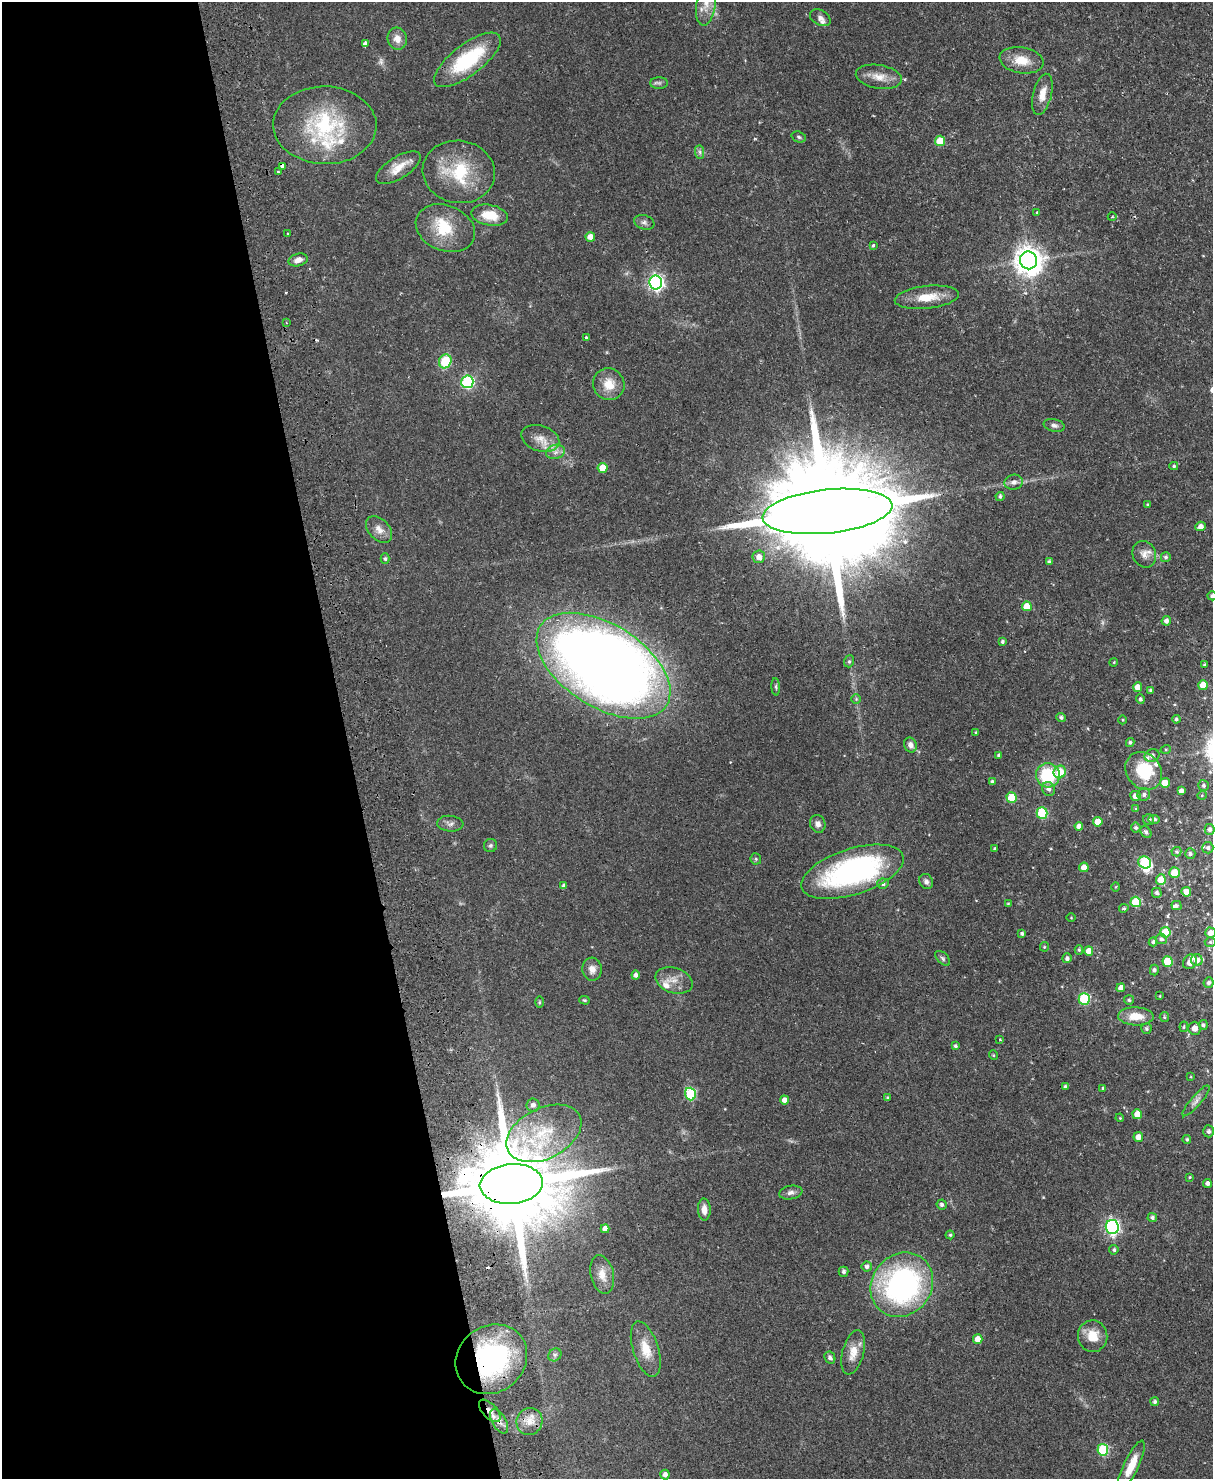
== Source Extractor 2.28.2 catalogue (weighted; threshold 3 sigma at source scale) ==
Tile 5 of 4 x 3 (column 1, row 2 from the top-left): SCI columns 57-1267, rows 1742-3218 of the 4958 x 4848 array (HDU 1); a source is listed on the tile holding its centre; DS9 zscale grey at full resolution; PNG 1215 x 1481 px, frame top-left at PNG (2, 2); each listed source drawn as its Kron ellipse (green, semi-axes under 4 px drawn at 4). Shown black and unused: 29% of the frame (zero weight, under 2 of 3 exposures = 3% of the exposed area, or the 3 px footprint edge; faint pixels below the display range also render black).
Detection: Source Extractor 2.28.2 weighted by HDU 2 'WHT'; one run over the whole footprint, this tile lists its part. Background 0.0581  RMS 0.0056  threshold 0.025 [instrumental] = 3 sigma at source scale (4.5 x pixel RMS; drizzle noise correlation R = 1.50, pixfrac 1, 0.05/0.05 arcsec/px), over >= 5 px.
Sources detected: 212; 2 too faint to see at this stretch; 3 inside a brighter object's white glare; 1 cosmic-ray / hot-pixel residue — neither listed nor drawn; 11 inside a brighter listed object's ellipse — not listed separately; the other 195 listed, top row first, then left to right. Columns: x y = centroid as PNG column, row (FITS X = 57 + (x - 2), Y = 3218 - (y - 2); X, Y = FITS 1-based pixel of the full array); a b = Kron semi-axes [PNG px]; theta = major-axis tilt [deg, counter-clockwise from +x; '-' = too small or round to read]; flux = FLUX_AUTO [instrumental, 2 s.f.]
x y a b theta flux
706 4 21 9 82 5.8
820 18 11 7 -30 2.4
397 39 11 9 -74 4.6
365 44 4 3 - 2.5
467 60 40 15 37 41
1022 60 22 13 -10 9.8
879 77 23 12 -10 7.5
659 83 9 5 0 1.3
1042 94 21 9 76 6.8
325 125 51 39 -1 54
799 137 7 5 -19 1.1
940 141 5 5 - 11
700 152 7 4 -89 1.2
282 166 4 4 - 4.3
398 168 25 11 32 8.1
278 172 3 2 - 0.65
459 172 36 31 -10 32
1037 212 4 3 - 0.54
490 215 18 10 -11 11
1112 217 4 3 - 0.44
644 222 10 7 -17 1.9
445 228 31 22 -22 20
288 234 3 2 - 0.65
590 237 5 4 - 5.5
873 245 4 3 - 1.7
298 260 10 6 15 3.2
1029 260 9 8 - 690
656 282 7 6 - 160
927 297 32 11 6 12
287 323 3 2 - 0.42
586 337 3 3 - 0.8
445 361 7 6 - 19
467 382 6 6 - 72
609 384 16 15 - 9.3
1054 425 10 6 -12 1.9
540 438 19 13 -17 7
555 452 9 7 15 2.9
1174 466 4 4 - 0.88
603 468 5 5 - 11
1014 482 9 7 13 2.8
1000 496 4 4 - 1.2
1147 505 4 3 - 0.65
827 511 65 22 6 29000
1201 526 5 4 - 3.2
379 529 16 10 -47 4.6
1144 554 13 11 -67 4.3
759 557 6 6 - 3.9
1166 557 5 5 - 1.2
385 559 5 4 - 1
1049 562 4 4 - 1.3
1212 596 4 4 - 1.2
1027 606 5 5 - 9.4
1166 621 5 4 - 2.2
1002 642 4 3 - 0.99
849 661 6 5 - 0.91
1114 662 4 3 - 0.5
1204 664 3 3 - 0.76
604 666 74 41 -32 800
1203 685 5 5 - 7.7
776 687 9 3 -86 0.84
1138 687 5 4 - 6
1151 690 4 4 - 1.1
856 699 5 5 - 0.81
1140 699 5 4 - 1.1
1061 717 5 4 - 1.1
1176 719 4 3 - 1
1123 720 4 3 - 0.47
976 733 3 3 - 0.66
1130 742 4 4 - 0.94
910 745 7 6 - 2.9
1166 749 5 3 - 0.55
999 755 4 4 - 1.4
1152 756 8 6 22 2.2
1144 771 20 17 -49 23
1060 772 6 6 - 11
1048 775 12 12 - 29
992 782 4 3 - 1.3
1165 783 5 5 - 8.2
1203 785 5 5 - 1.2
1048 789 7 6 - 2.4
1181 791 4 4 - 2.1
1144 795 6 6 - 1.6
1202 795 5 3 - 0.45
1135 796 5 5 - 3.9
1012 797 5 5 - 13
1136 809 4 3 - 0.57
1042 813 6 5 - 35
1154 819 5 4 - 1.3
1149 820 5 5 - 1.4
1098 822 5 5 - 8.4
450 824 13 8 -4 2.4
818 824 9 7 -68 2.6
1079 826 4 4 - 2.7
1136 828 5 5 - 1.2
1209 829 5 5 - 1.6
1146 832 6 5 - 1.3
490 845 6 6 - 1.2
1208 848 6 5 - 1.2
995 849 3 3 - 0.91
1176 852 5 5 - 1.1
1190 854 5 5 - 1.1
756 859 5 5 - 0.88
1145 863 6 6 - 44
1084 867 5 4 - 5.5
852 872 53 23 18 110
1174 873 5 5 - 9.6
1161 880 5 5 - 10
926 881 8 6 -59 1.9
883 884 6 5 - 1.5
564 886 4 4 - 1.7
1116 887 5 3 - 0.47
1186 892 5 4 - 4.5
1157 893 5 5 - 1.3
1136 902 5 5 - 21
1008 904 3 3 - 0.53
1176 905 5 4 - 0.95
1124 908 5 4 - 0.92
1071 918 5 3 - 0.43
1165 932 5 5 - 17
1210 933 5 5 - 3.8
1022 934 4 4 - 1.1
1161 939 6 5 - 1.5
1153 942 4 3 - 1
1210 942 5 4 - 1.1
1044 947 4 4 - 0.58
1079 950 5 4 - 0.76
1089 951 4 4 - 4.4
943 958 9 5 -46 1.2
1067 958 5 4 - 1.7
1197 960 6 5 - 3.7
1167 961 5 5 - 15
1190 962 8 6 53 2.7
592 969 11 9 -85 3.9
1154 970 5 4 - 1.2
636 975 4 4 - 2.3
674 980 19 12 -17 6.3
1209 983 5 5 - 1.6
1121 988 4 4 - 3.3
1160 996 3 3 - 0.45
1084 999 6 5 - 44
584 1000 5 4 - 0.67
1129 1000 5 5 - 1
539 1002 6 4 90 0.65
1136 1016 18 9 -2 9
1164 1017 5 4 - 0.74
1203 1025 5 4 - 1.3
1184 1027 5 4 - 0.63
1195 1028 6 6 - 3.8
1146 1029 5 5 - 0.89
1000 1040 4 2 - 0.37
955 1046 4 4 - 1
993 1055 5 3 - 0.47
1191 1077 4 3 - 0.44
1065 1086 4 3 - 0.96
1103 1088 3 3 - 0.84
690 1094 6 5 - 32
888 1098 4 3 - 0.86
784 1100 4 4 - 3.2
1196 1101 20 5 49 2.8
533 1105 6 6 - 1.9
1137 1114 5 4 - 6.8
1120 1118 4 3 - 0.5
1208 1131 6 5 - 1.7
544 1133 40 25 27 33
1138 1137 5 4 - 4
1187 1139 4 4 - 0.91
1190 1177 4 3 - 0.56
1207 1183 4 4 - 1.7
511 1184 32 20 4 12000
791 1192 12 7 9 2.3
942 1205 5 5 - 1.3
704 1210 11 6 -86 4.3
1152 1217 5 4 - 1.3
1112 1227 7 6 - 130
605 1229 4 4 - 3.5
950 1235 4 4 - 0.71
1114 1250 5 4 - 1.1
867 1267 5 5 - 1.5
844 1272 5 5 - 1.4
602 1275 20 11 -77 6.4
902 1285 34 30 51 120
1093 1336 16 14 -82 10
978 1339 5 5 - 5.6
646 1349 29 12 -72 11
853 1352 23 10 76 7.7
555 1355 7 6 - 1.4
830 1358 6 5 - 1.5
491 1359 37 33 39 85
1155 1402 4 4 - 1.4
490 1411 14 7 -46 3.7
499 1421 13 7 -59 3.6
529 1421 13 13 - 6.6
1103 1450 6 5 - 36
1131 1466 27 7 65 11
665 1475 5 4 - 2.5
Overlapping masked pixels (flux is a lower limit): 6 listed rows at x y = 365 44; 282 166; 511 1184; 491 1359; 490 1411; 499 1421
Isophote crosses this tile's border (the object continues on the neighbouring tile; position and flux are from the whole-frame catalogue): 3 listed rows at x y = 706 4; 1212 596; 1210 933